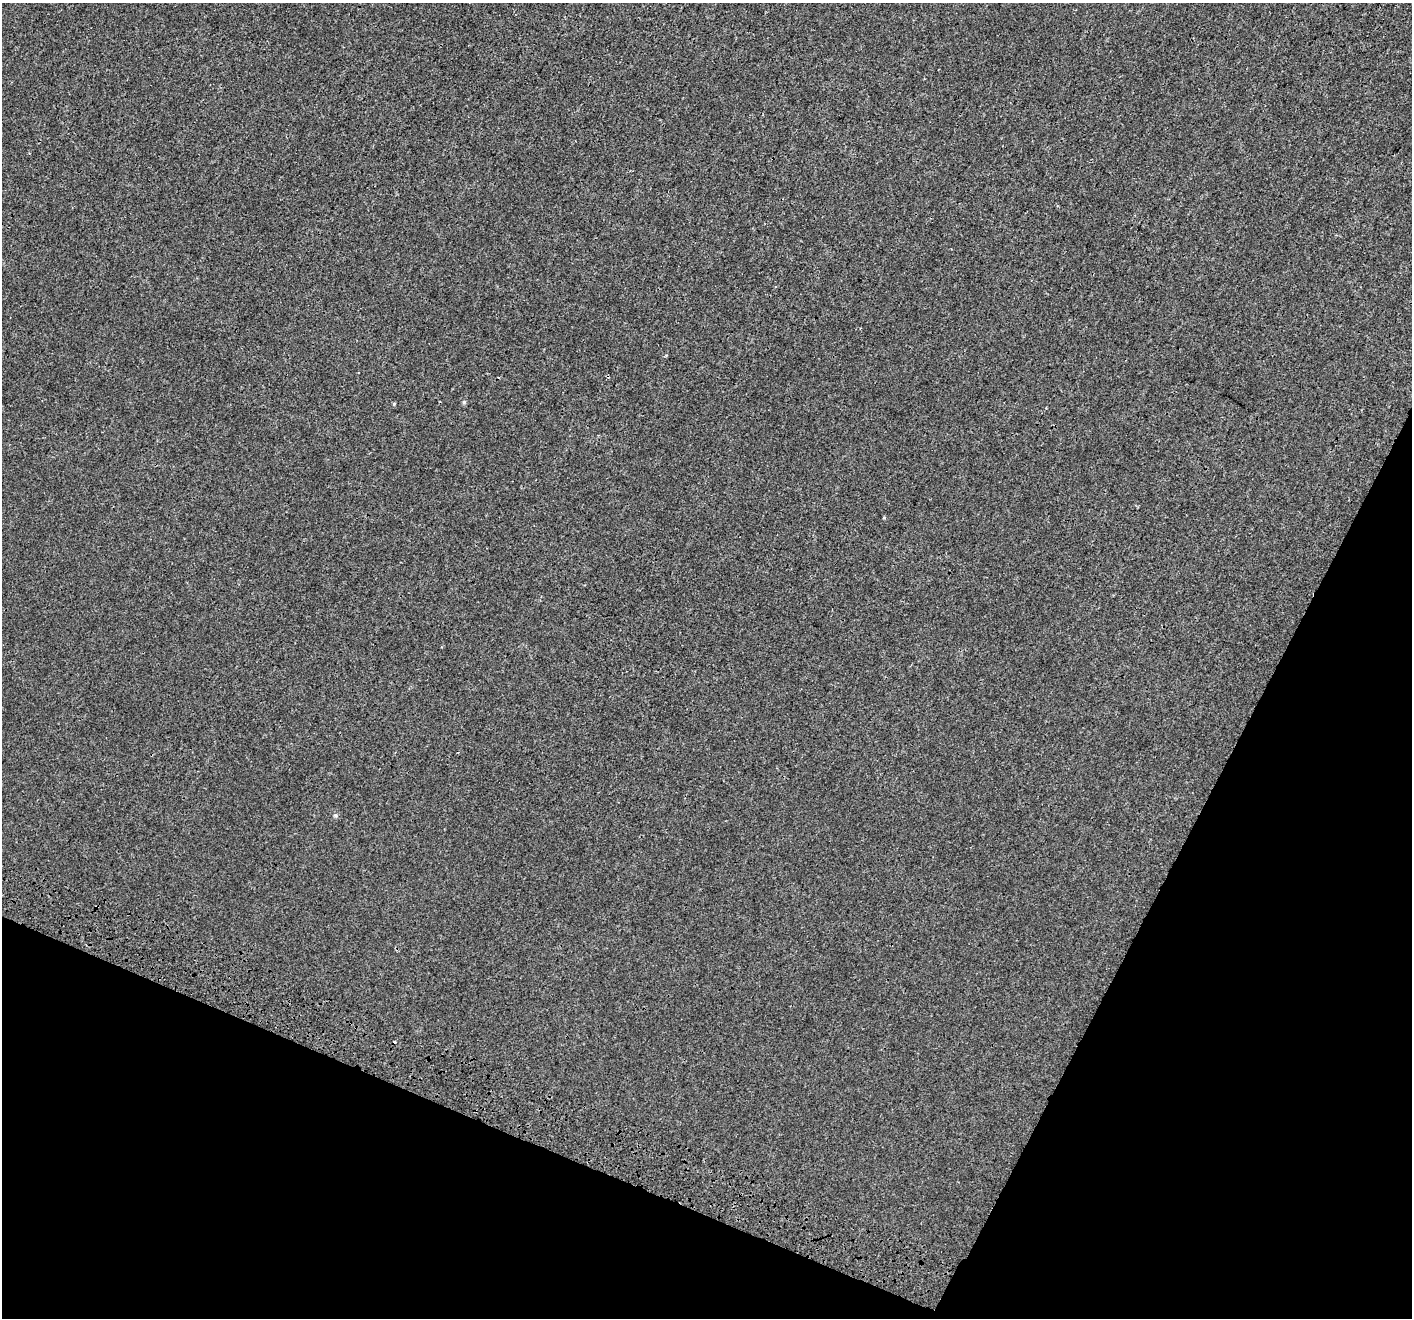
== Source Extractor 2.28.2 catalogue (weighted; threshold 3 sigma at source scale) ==
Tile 15 of 4 x 4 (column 3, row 4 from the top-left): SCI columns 2889-4298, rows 379-1694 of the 5769 x 5954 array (HDU 1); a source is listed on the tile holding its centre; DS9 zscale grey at full resolution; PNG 1414 x 1320 px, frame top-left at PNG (2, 3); no overlay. Shown black and unused: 22% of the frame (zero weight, under 3 of 4 exposures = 6% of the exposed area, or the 3 px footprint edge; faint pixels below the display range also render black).
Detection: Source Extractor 2.28.2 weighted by HDU 2 'WHT'; one run over the whole footprint, this tile lists its part. Background 1.16e-04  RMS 0.0016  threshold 0.00729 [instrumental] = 3 sigma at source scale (4.5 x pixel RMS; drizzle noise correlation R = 1.50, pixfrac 1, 0.0396/0.0396 arcsec/px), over >= 5 px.
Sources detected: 4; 1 cosmic-ray / hot-pixel residue — not listed; the other 3 listed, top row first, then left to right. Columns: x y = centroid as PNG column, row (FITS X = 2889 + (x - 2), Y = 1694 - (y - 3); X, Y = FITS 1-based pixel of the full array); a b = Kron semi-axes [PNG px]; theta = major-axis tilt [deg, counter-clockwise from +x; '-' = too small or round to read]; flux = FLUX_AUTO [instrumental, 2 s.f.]
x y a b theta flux
464 402 5 5 - 0.23
394 404 4 3 - 0.15
335 815 7 3 -19 0.21